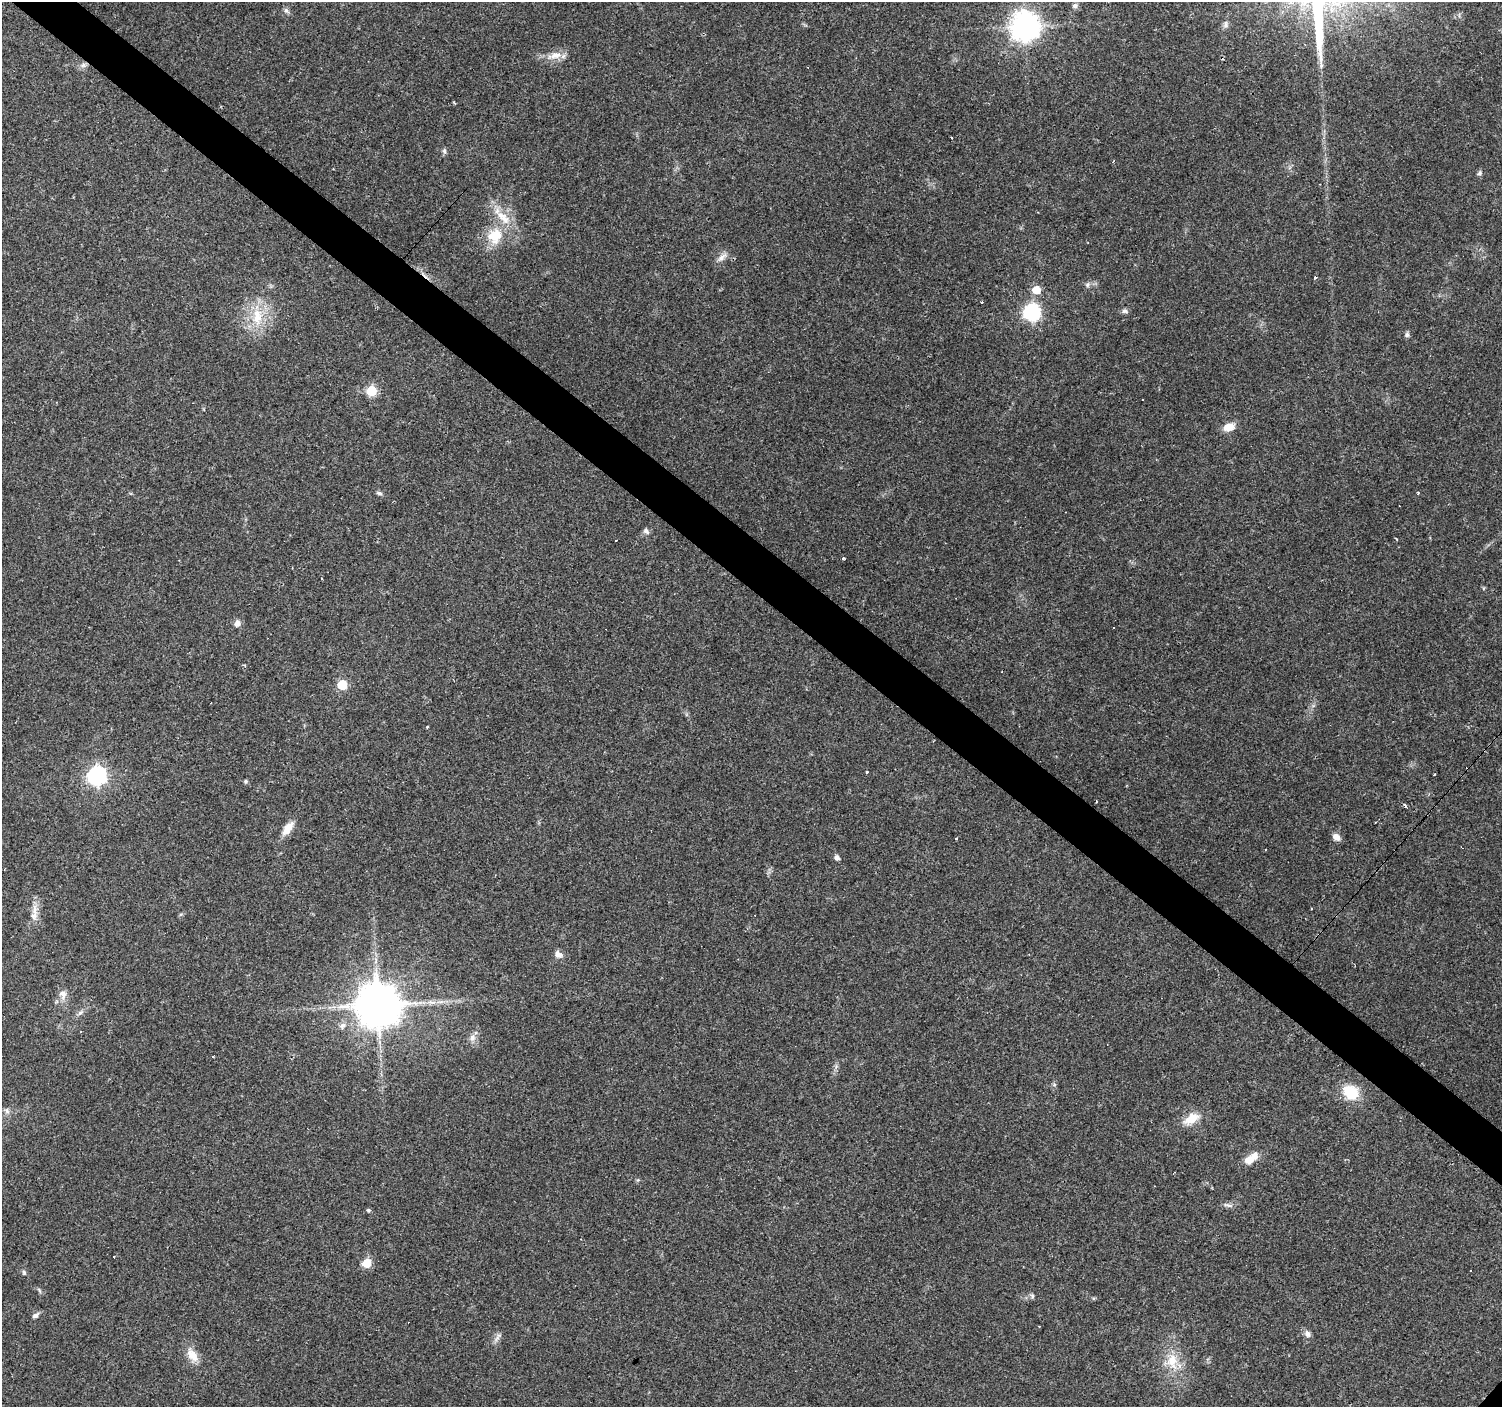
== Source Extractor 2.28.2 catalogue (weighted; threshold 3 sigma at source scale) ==
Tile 11 of 4 x 4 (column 3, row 3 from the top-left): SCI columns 3001-4500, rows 1574-2978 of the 6002 x 6022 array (HDU 1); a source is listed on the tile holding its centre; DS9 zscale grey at full resolution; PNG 1504 x 1409 px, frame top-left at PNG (2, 2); no overlay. Shown black and unused: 4% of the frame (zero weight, under 3 of 4 exposures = <1% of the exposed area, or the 3 px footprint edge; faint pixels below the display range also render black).
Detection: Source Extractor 2.28.2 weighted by HDU 2 'WHT'; one run over the whole footprint, this tile lists its part. Background 0.0579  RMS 0.004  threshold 0.0179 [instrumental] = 3 sigma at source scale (4.5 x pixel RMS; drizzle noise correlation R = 1.50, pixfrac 1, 0.0396/0.0396 arcsec/px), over >= 5 px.
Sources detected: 76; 11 cosmic-ray / hot-pixel residue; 1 long thin detection or spike segment (spike, bleed or trail) — not listed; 2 inside a brighter listed object's ellipse — not listed separately; the other 62 listed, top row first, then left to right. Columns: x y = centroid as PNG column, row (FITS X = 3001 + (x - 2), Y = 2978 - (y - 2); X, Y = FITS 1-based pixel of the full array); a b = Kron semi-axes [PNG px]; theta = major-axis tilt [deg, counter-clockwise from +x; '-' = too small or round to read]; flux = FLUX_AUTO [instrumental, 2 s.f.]
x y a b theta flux
1075 6 7 6 - 1.3
286 11 10 6 -45 1.1
1025 26 9 9 - 510
555 55 22 9 12 4.8
83 65 9 6 1 1.5
951 137 3 2 - 0.32
444 151 9 5 -89 0.93
1480 173 7 6 - 0.95
495 236 23 20 64 12
722 257 17 7 44 2.3
1315 278 3 3 - 1.5
1088 285 8 5 71 0.91
1036 290 6 6 - 8.2
982 302 3 2 - 0.33
1125 311 9 7 -14 1.1
1032 312 7 7 - 110
257 317 28 15 88 12
1407 335 7 6 - 1
371 391 6 6 - 21
1143 399 3 2 - 0.43
1229 427 11 8 23 5.5
379 493 8 5 -16 0.88
1418 493 3 3 - 0.57
646 531 8 7 - 1.4
843 558 3 3 - 1
237 623 8 7 - 2.1
1113 628 3 3 - 1.8
342 685 6 6 - 18
427 727 3 3 - 0.94
867 772 3 3 - 1.5
97 776 7 7 - 150
246 781 5 4 - 0.76
1096 801 4 2 - 0.31
1405 806 4 3 - 1
1375 822 2 2 - 0.25
288 828 17 8 54 5.2
1336 837 10 7 -43 2.3
956 839 3 2 - 0.96
837 857 5 5 - 1.7
34 916 10 8 65 2.4
558 955 10 8 -31 2.2
63 994 12 9 -87 2.9
378 1005 12 12 - 1600
80 1013 9 5 45 1.2
342 1025 10 7 15 1.9
472 1038 10 8 78 2
213 1057 2 2 - 0.4
1054 1085 6 4 0 0.57
1351 1092 17 13 -39 13
7 1111 10 6 -54 1.2
1191 1119 24 12 32 6.5
1249 1160 12 10 43 4.5
1228 1205 15 4 -13 1.3
368 1210 5 5 - 0.77
367 1263 6 5 - 15
24 1273 7 5 -74 0.76
1032 1296 7 5 -70 0.79
35 1315 9 6 30 1.4
1308 1334 9 7 -48 1.8
498 1337 16 4 55 1.5
192 1355 22 11 -55 5.2
1172 1361 23 18 -86 10